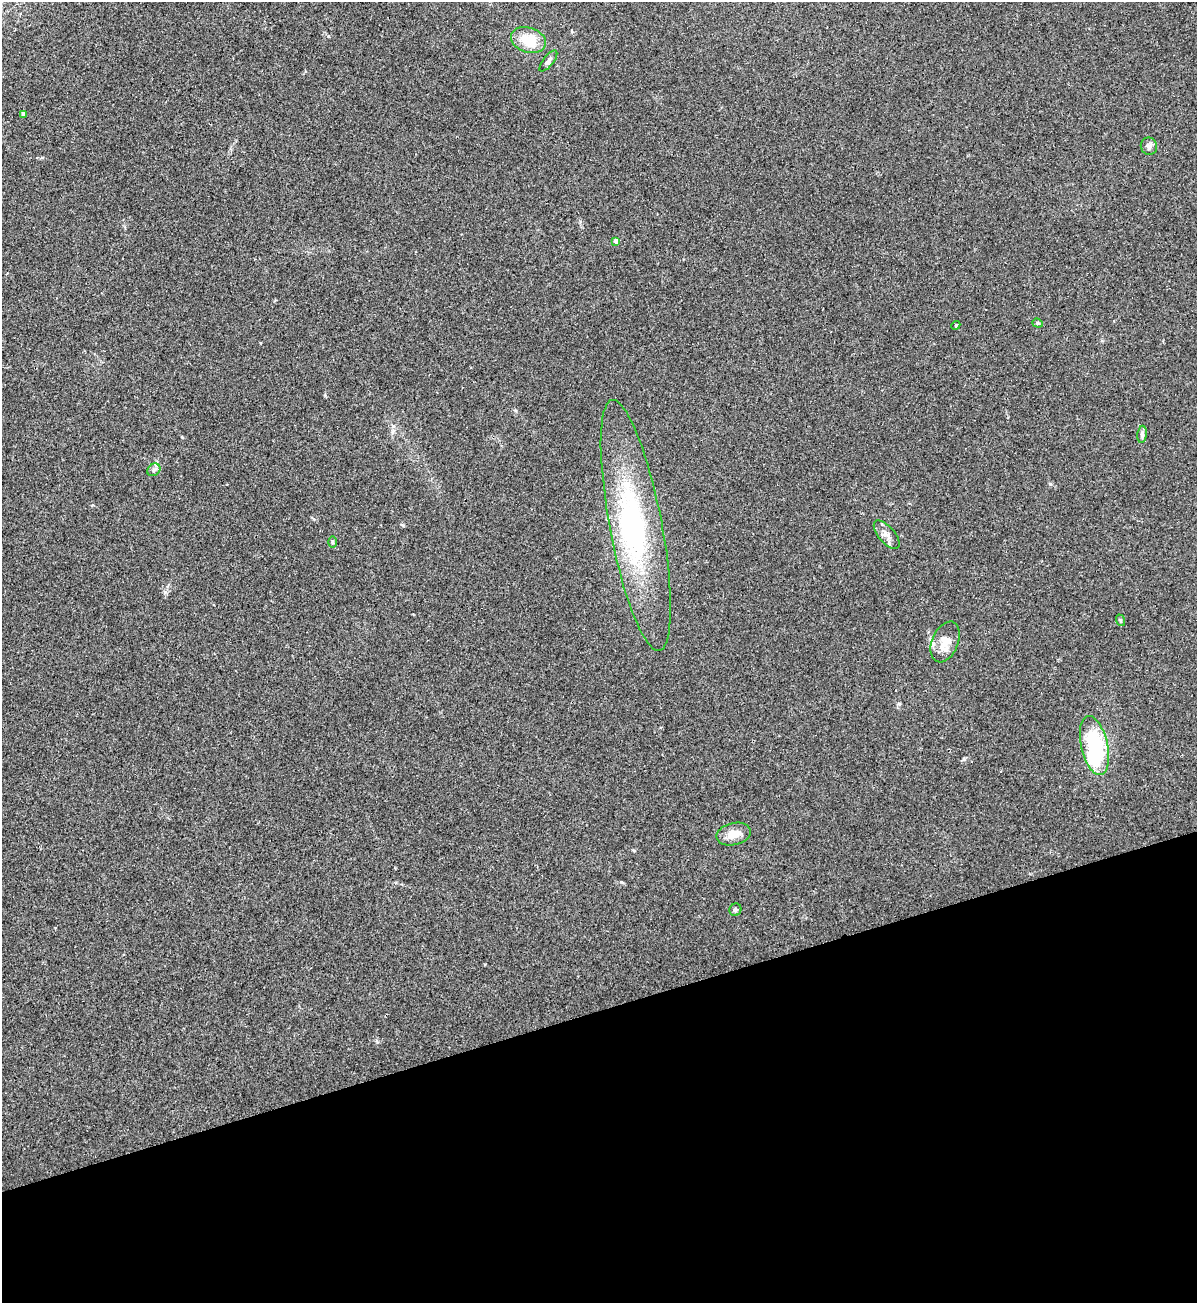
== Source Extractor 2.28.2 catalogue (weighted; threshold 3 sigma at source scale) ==
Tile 14 of 4 x 4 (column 2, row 4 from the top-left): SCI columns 1495-2689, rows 11-1311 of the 5258 x 5228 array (HDU 1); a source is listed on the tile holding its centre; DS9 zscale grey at full resolution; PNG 1199 x 1305 px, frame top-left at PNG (2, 2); each listed source drawn as its Kron ellipse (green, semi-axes under 4 px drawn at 4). Shown black and unused: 22% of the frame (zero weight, under 2 of 3 exposures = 2% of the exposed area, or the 3 px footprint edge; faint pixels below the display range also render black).
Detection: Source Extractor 2.28.2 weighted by HDU 2 'WHT'; one run over the whole footprint, this tile lists its part. Background 0.0154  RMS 0.0063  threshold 0.0285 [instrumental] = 3 sigma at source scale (4.5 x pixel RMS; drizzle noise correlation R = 1.50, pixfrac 1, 0.05/0.05 arcsec/px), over >= 5 px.
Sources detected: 20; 1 inside a brighter object's white glare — neither listed nor drawn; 2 inside a brighter listed object's ellipse — not listed separately; the other 17 listed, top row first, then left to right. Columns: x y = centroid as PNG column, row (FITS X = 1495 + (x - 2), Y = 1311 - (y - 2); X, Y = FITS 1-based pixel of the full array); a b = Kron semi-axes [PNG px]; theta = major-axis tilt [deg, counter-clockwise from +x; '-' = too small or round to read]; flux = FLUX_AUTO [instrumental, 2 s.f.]
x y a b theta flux
528 40 18 12 -18 15
548 61 13 5 51 2.1
23 114 4 4 - 3.6
1149 146 9 8 - 2.1
616 241 4 4 - 3.6
1038 323 5 4 - 0.81
956 325 4 3 - 0.6
1142 434 8 4 84 1.5
154 470 7 5 43 1.7
636 525 127 26 -79 110
887 535 17 8 -49 4.3
332 542 6 3 -90 0.79
1120 620 6 4 -72 0.75
945 642 21 13 67 9.4
1094 746 30 13 -77 59
734 834 17 11 13 7.6
735 910 6 6 - 1.3
Unlisted compact peaks at least as high as the median listed source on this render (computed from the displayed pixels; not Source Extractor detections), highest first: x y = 964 759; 1050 484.